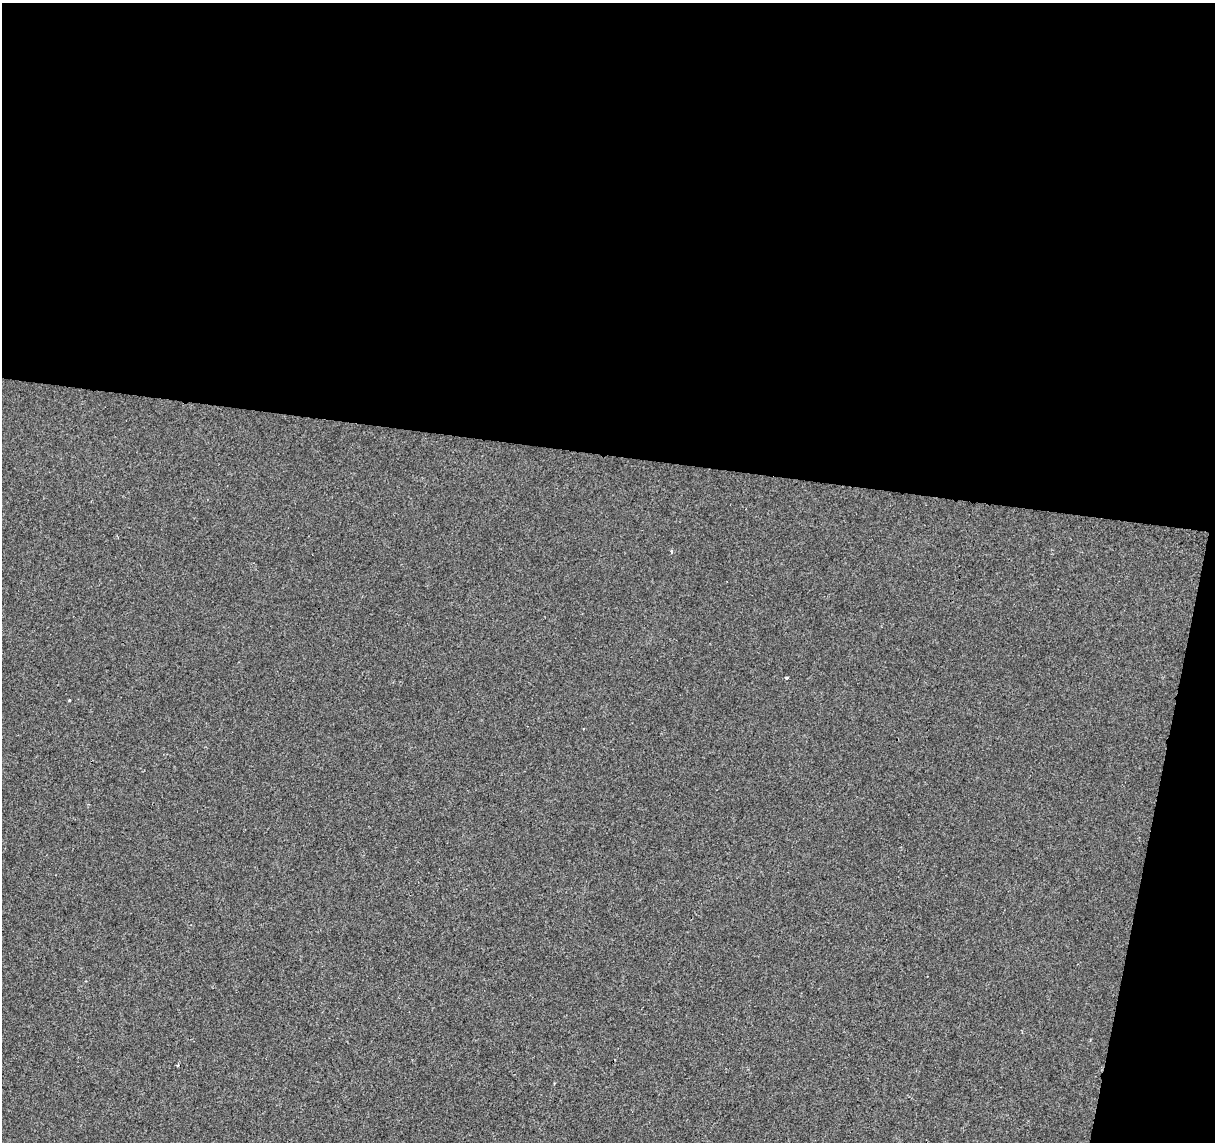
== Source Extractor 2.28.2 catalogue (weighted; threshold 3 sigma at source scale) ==
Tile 4 of 4 x 4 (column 4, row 1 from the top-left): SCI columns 3646-4858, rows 3703-4842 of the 4858 x 5067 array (HDU 1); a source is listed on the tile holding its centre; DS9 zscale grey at full resolution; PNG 1217 x 1144 px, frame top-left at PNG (2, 3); no overlay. Shown black and unused: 43% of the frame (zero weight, under 2 of 3 exposures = <1% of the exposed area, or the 3 px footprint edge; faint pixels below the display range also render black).
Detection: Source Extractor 2.28.2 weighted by HDU 2 'WHT'; one run over the whole footprint, this tile lists its part. Background -2.32e-05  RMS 0.0042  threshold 0.0189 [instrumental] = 3 sigma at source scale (4.5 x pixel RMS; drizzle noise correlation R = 1.50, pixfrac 1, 0.0396/0.0396 arcsec/px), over >= 5 px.
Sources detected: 4; all 4 listed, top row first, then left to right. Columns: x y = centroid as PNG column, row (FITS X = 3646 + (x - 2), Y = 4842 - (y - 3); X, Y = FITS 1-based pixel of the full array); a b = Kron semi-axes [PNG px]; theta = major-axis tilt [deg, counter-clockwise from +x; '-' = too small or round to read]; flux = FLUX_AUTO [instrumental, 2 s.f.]
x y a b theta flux
672 551 4 4 - 0.56
786 678 3 3 - 0.98
69 700 3 3 - 0.38
177 1065 3 3 - 0.39